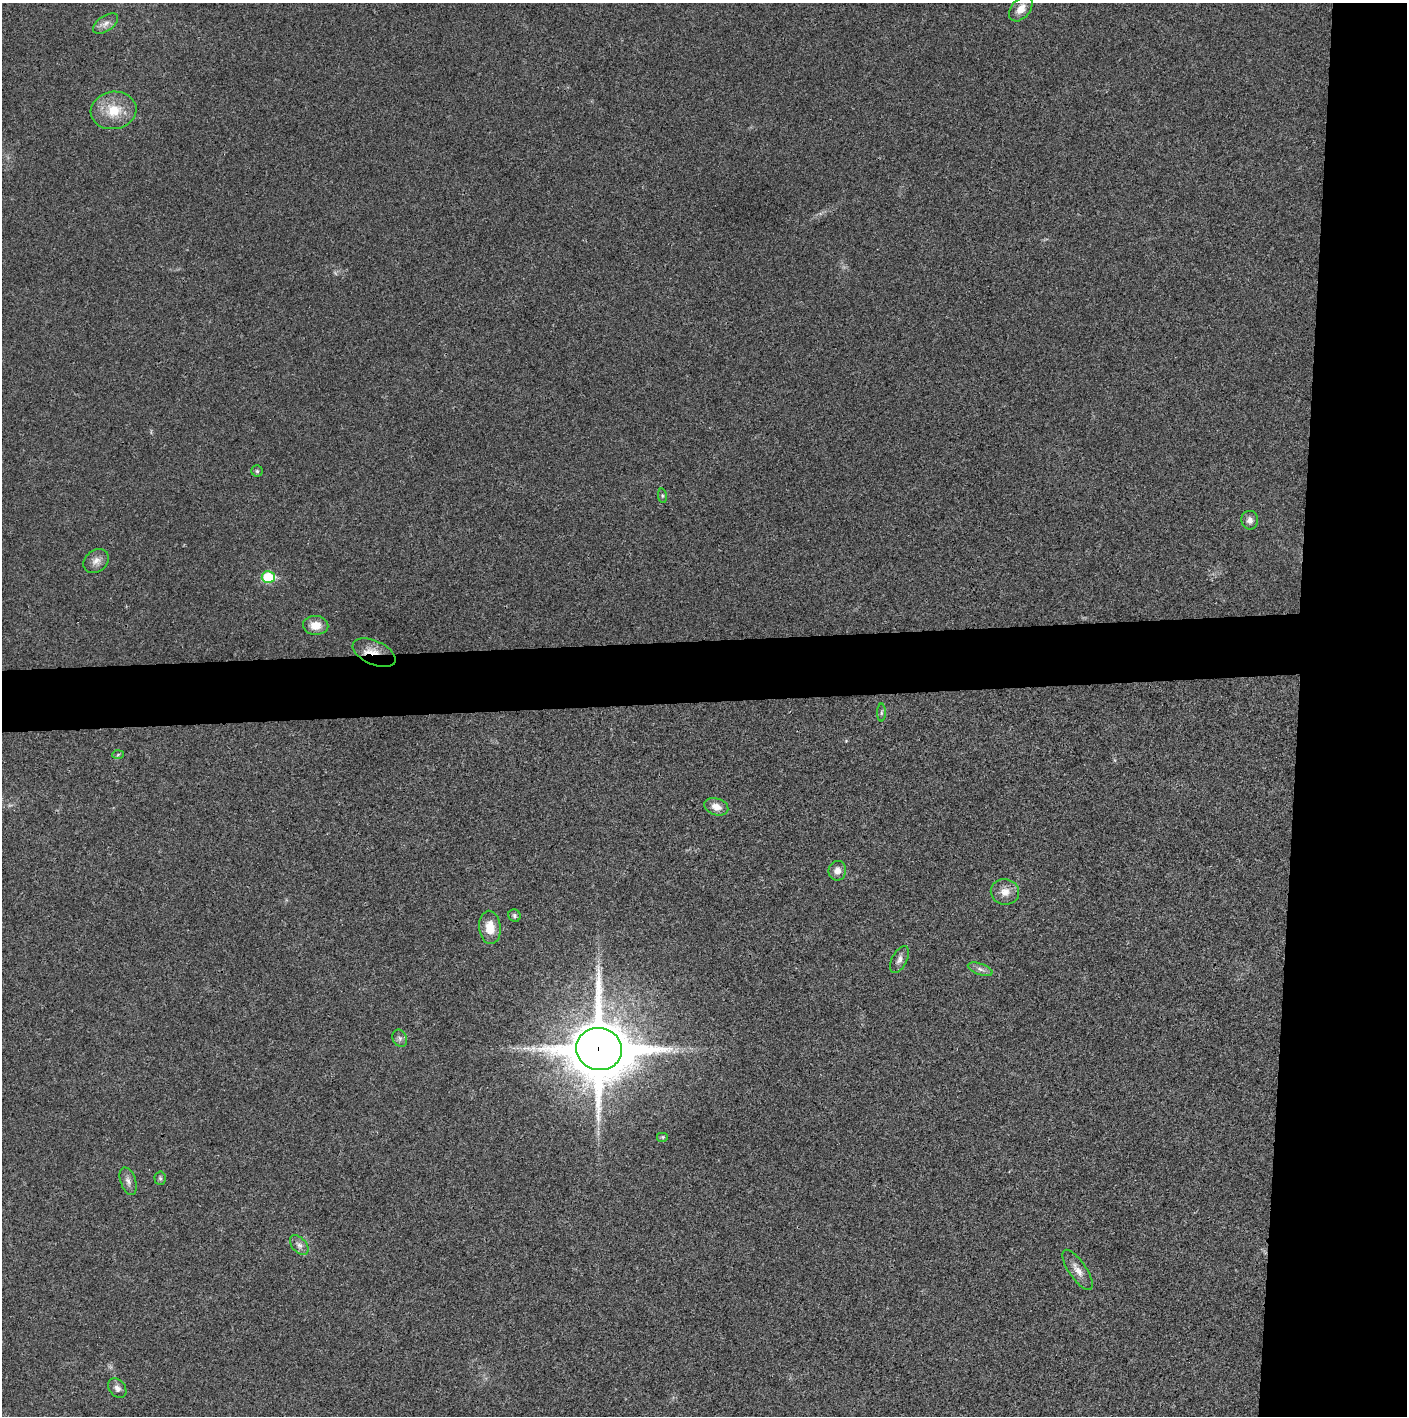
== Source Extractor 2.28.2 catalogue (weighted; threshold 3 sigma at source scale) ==
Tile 6 of 3 x 3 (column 3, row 2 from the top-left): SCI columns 2815-4219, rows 1417-2830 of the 4237 x 4245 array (HDU 1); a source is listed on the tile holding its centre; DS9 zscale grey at full resolution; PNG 1409 x 1418 px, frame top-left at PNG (2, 3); each listed source drawn as its Kron ellipse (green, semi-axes under 4 px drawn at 4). Shown black and unused: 12% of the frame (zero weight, under 3 of 4 exposures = <1% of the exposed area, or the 3 px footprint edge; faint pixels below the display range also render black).
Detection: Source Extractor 2.28.2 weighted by HDU 2 'WHT'; one run over the whole footprint, this tile lists its part. Background 0.0191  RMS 0.0053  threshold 0.0237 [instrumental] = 3 sigma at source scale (4.5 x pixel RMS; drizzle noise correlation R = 1.50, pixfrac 1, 0.05/0.05 arcsec/px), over >= 5 px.
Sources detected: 27; all 27 listed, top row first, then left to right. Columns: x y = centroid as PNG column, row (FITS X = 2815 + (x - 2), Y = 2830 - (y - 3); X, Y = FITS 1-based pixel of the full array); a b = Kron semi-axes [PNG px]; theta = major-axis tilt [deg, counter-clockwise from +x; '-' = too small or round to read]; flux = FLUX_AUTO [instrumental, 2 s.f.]
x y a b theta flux
1021 9 14 9 50 5.2
105 24 14 7 34 3
114 110 23 18 10 15
257 471 6 5 - 0.9
662 496 7 4 -82 0.74
1250 520 9 8 - 2.7
96 561 14 10 37 3.9
268 577 6 5 - 32
316 625 13 9 -4 7.2
374 653 23 12 -24 8.7
881 713 9 4 89 1
118 754 6 4 4 0.7
716 807 12 8 -18 4.9
837 871 10 8 82 3.5
1005 892 14 12 -11 5.5
514 916 6 6 - 1.2
490 927 16 11 -85 9.4
899 959 14 7 62 2.6
980 969 13 5 -19 2.4
400 1038 9 7 -66 1.9
599 1049 23 21 -14 3900
663 1137 6 5 - 0.77
160 1178 7 5 -87 1
128 1181 14 7 -71 2.9
299 1245 11 7 -49 2.5
1078 1270 23 8 -56 5.2
117 1388 11 8 -52 2.6
Overlapping masked pixels (flux is a lower limit): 2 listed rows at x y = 374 653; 599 1049